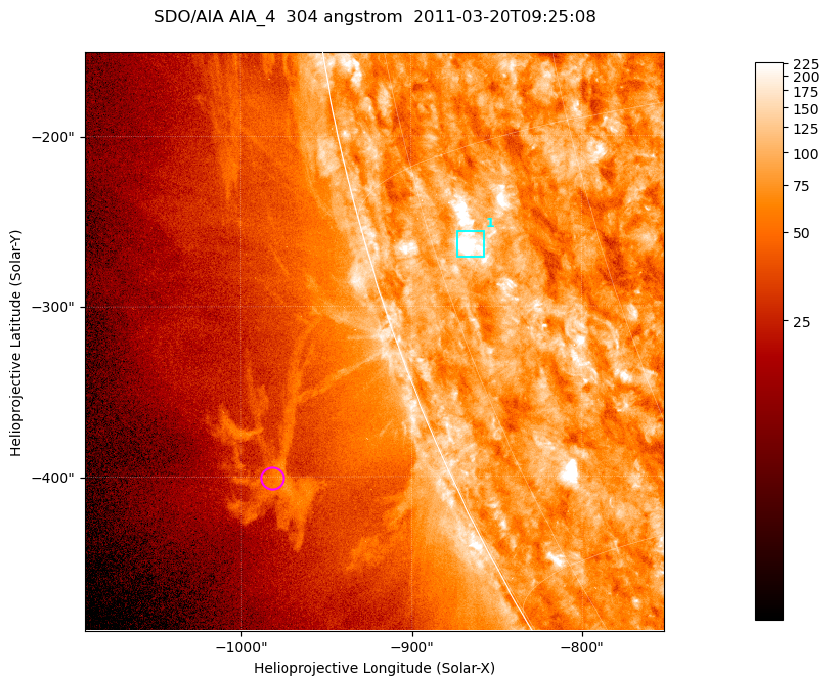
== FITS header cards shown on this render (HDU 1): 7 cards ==
TELESCOP= 'SDO/AIA '           / For AIA: SDO/AIA
INSTRUME= 'AIA_4   '           / For AIA: AIA_ATA1, AIA_ATA2, AIA_ATA3 or AIA_AT
WAVELNTH=                  304 / [angstrom] Wavelength
WAVEUNIT= 'angstrom'           / Wavelength unit: angstrom
DATE-OBS= '2011-03-20T09:25:08.123' / [ISO] Date when observation started; ISO 8
CTYPE1  = 'HPLN-TAN'           / CTYPE1; Typically HPLN
CTYPE2  = 'HPLT-TAN'           / CTYPE2; Typically HPLT

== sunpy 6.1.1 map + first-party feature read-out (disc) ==
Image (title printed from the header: SDO/AIA AIA_4  304 angstrom  2011-03-20T09:25:08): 566 x 566 px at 0.6 arcsec/px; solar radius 964 arcsec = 1605 px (partial field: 1.8% of the solar disc is inside the frame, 45% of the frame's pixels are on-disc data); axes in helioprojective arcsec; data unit not stated in the header (colour bar unlabelled)
Orientation: roll -0.132 deg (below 1 deg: not rotated)
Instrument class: DISC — disc imager (sunpy class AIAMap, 304 A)
Bright regions (active regions / flare kernels): reference = the on-disc median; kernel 5 px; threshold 5 sigma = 126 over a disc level ~78.2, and >= 1.15x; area >= 320 px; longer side >= 7 px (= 4.2 arcsec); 1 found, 1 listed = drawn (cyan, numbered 1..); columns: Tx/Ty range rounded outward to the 2 arcsec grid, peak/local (2 s.f.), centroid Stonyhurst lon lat
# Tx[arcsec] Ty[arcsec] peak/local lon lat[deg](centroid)
1 -874..-856 -272..-254 7 -71 -18
Off-limb structures (1.02-1.3 R_sun): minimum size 160 px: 1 found; the strongest spans PA ~110..115 deg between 1.07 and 1.13 R_sun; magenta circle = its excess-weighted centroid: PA ~110 deg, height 1.1 R_sun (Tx ~-982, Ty ~-400 arcsec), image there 2.2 x the reference